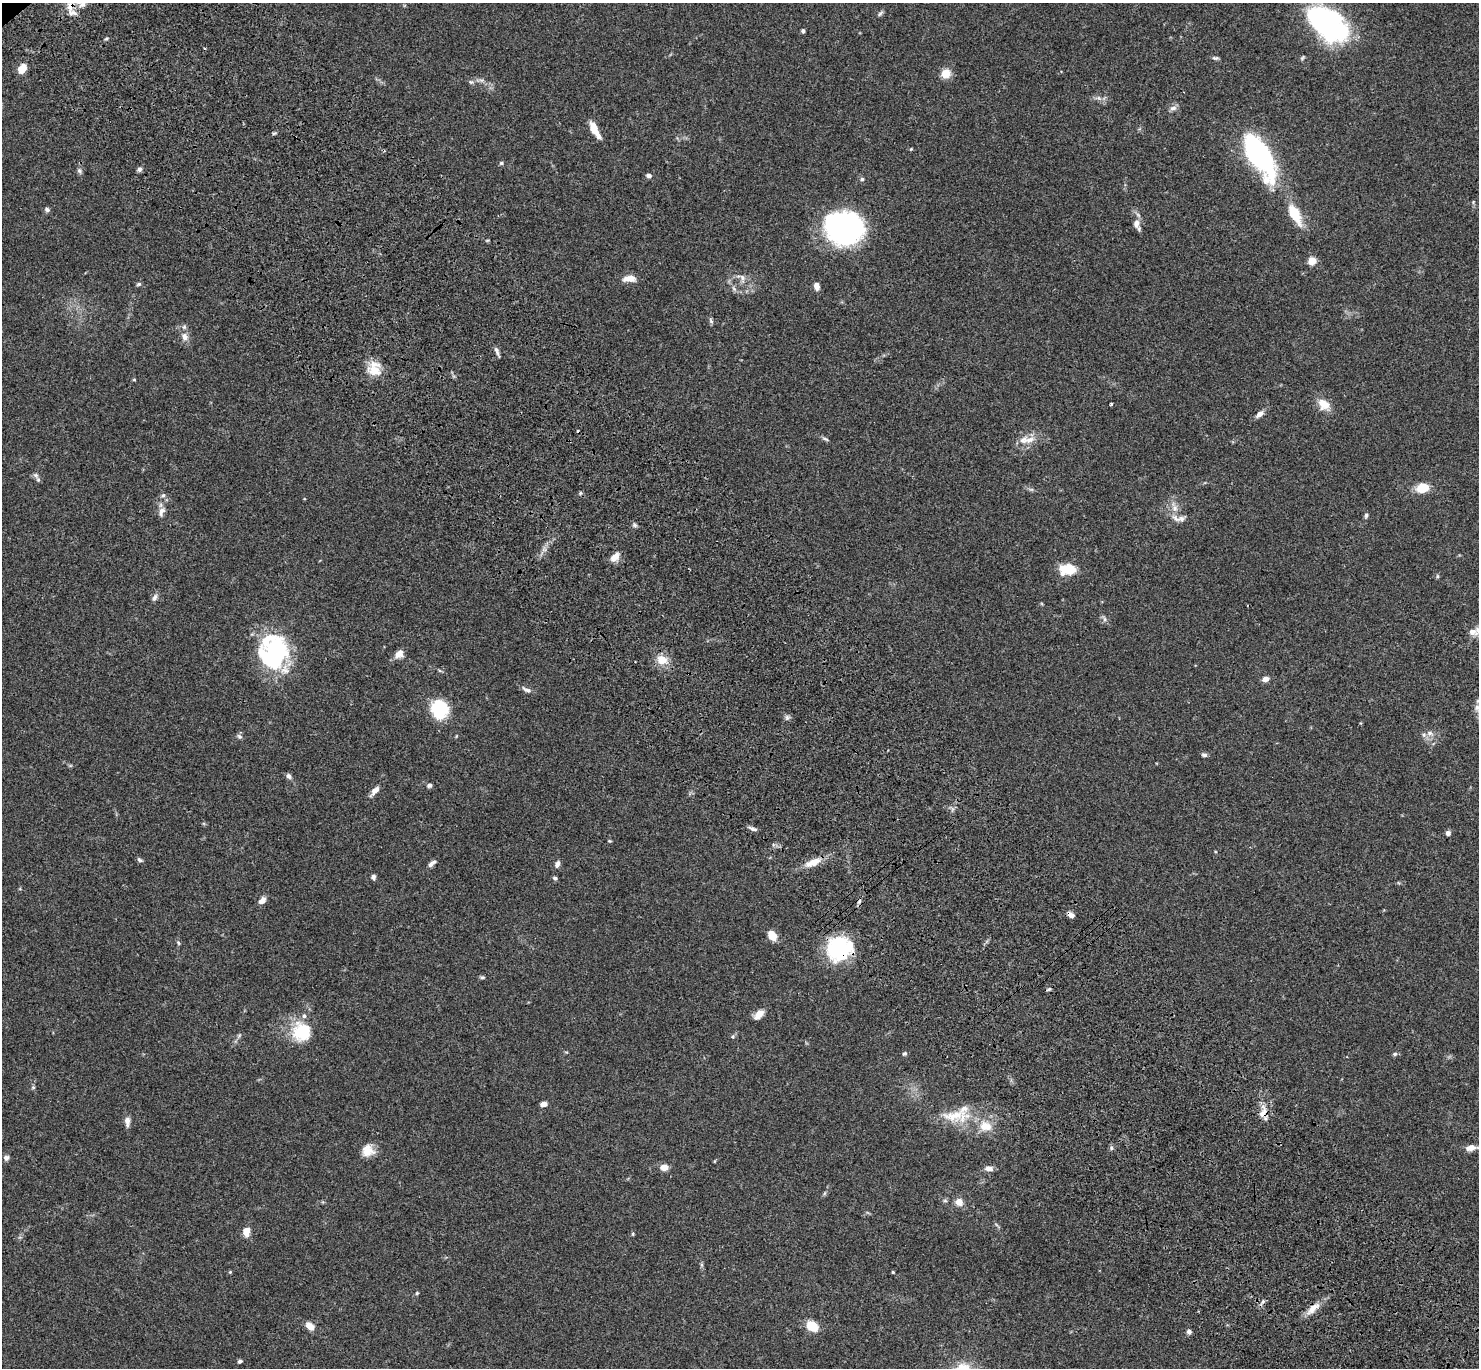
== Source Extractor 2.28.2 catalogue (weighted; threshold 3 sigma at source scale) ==
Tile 6 of 4 x 4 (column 2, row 2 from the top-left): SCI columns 1580-3056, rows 3115-4480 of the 6108 x 6089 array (HDU 1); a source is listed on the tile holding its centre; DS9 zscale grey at full resolution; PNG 1481 x 1370 px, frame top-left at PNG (2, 3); no overlay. Shown black and unused: <1% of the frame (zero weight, under 3 of 4 exposures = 6% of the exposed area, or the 3 px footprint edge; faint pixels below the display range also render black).
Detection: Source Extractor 2.28.2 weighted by HDU 2 'WHT'; one run over the whole footprint, this tile lists its part. Background 0.059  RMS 0.0051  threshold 0.0231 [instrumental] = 3 sigma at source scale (4.5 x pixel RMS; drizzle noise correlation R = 1.50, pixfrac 1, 0.05/0.05 arcsec/px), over >= 5 px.
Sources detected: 127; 2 inside a brighter object's white glare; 2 cosmic-ray / hot-pixel residue — not listed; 9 inside a brighter listed object's ellipse — not listed separately; the other 114 listed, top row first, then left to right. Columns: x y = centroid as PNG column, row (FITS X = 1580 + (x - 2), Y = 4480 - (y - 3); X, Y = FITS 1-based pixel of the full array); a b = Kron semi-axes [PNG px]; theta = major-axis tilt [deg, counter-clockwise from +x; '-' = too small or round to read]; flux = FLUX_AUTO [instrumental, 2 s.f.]
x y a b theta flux
880 13 8 5 52 0.98
1330 26 39 23 -29 94
803 31 4 4 - 0.92
106 39 5 3 - 0.62
1215 58 8 5 -1 0.99
22 69 7 5 58 9
946 73 9 9 - 6.3
471 82 6 5 - 0.91
1173 108 9 6 11 1.9
595 130 20 7 -61 6.4
274 133 6 3 19 0.65
911 149 5 3 - 0.42
1259 154 48 18 -60 92
501 163 6 5 - 0.79
139 169 6 5 - 1.3
79 171 7 6 - 1.1
649 175 7 5 -3 1.3
862 179 5 4 - 0.88
1473 202 5 4 - 0.58
47 210 7 6 - 1.2
1294 214 22 10 -62 15
1137 223 12 8 87 3.2
844 228 34 28 -8 110
1312 261 5 5 - 15
741 277 16 7 -23 3.1
629 279 15 7 2 4.9
139 284 6 5 - 0.82
817 286 9 6 -76 2.9
734 289 9 4 -54 1.4
711 321 8 4 -55 0.92
185 337 12 8 -66 3.1
497 351 13 4 -69 1.5
375 370 21 14 -19 8.4
134 380 5 3 - 0.44
1111 404 3 3 - 0.59
1324 404 17 12 -43 6.5
1260 414 9 6 36 3
825 439 10 4 -24 0.98
1023 440 14 10 28 4.5
36 475 8 7 - 1.6
1422 488 10 8 11 12
1031 489 7 4 -18 0.87
163 495 5 5 - 0.96
1174 507 15 8 -72 4
161 512 14 7 60 2.7
1366 515 6 5 - 0.95
635 525 6 5 - 0.94
615 557 13 7 46 4.1
1069 569 16 9 -8 12
1437 576 6 4 -72 0.61
155 597 11 6 57 1.7
1104 619 7 4 -89 0.98
1472 632 14 9 -11 4
275 652 31 28 -39 67
399 654 11 8 42 3.8
662 660 10 9 - 7.4
1265 679 7 6 - 2.6
526 690 14 5 -30 1.7
439 709 17 15 -83 24
787 717 8 6 -90 1.2
1430 733 10 6 -20 2.3
239 736 8 6 -41 1.2
1204 755 7 5 -17 1.1
289 776 7 5 -47 1.6
429 785 6 5 - 1.3
375 790 12 6 46 3.1
753 829 12 4 -21 1.5
1448 833 6 6 - 1.4
609 841 5 3 - 0.46
139 860 8 5 -44 0.96
813 862 22 9 23 6.7
430 864 10 5 64 1.5
557 864 9 6 68 1.8
373 877 6 5 - 1.5
555 878 5 4 - 1.1
262 900 9 6 43 2.7
1071 915 8 5 -36 2.4
772 935 9 7 -58 7.4
178 943 7 4 -70 0.74
839 949 29 25 28 34
482 977 7 4 8 0.74
1049 989 6 4 30 0.71
759 1014 14 8 46 4
302 1032 24 23 - 20
904 1054 6 5 - 0.83
1395 1054 6 5 - 0.93
33 1087 5 5 - 0.72
543 1104 6 4 5 3.4
1263 1112 20 10 79 5.5
953 1116 50 16 -4 17
127 1121 10 7 -90 2.6
1111 1148 6 4 90 0.84
1471 1148 13 6 8 3.9
368 1151 15 14 - 6.1
6 1158 7 6 - 1.5
715 1161 5 3 - 0.4
664 1167 7 6 - 5.1
989 1168 10 7 -4 2.7
825 1193 7 4 70 0.69
945 1201 6 4 -1 0.73
959 1202 5 5 - 6.9
246 1231 10 7 77 4.7
633 1234 5 3 - 0.52
701 1265 7 4 -90 0.78
230 1272 5 4 - 0.54
893 1272 4 3 - 0.5
417 1293 5 4 - 0.55
1263 1302 9 5 54 1.3
1313 1308 22 8 42 5.4
310 1326 10 6 -40 4.8
812 1326 10 8 -36 11
1189 1332 6 5 - 1.4
240 1361 6 5 - 0.89
962 1368 22 14 8 9.1
Overlapping masked pixels (flux is a lower limit): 4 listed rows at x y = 1071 915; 839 949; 1263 1112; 1313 1308
Isophote crosses this tile's border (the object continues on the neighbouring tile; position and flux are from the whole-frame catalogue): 2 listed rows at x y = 1472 632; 962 1368